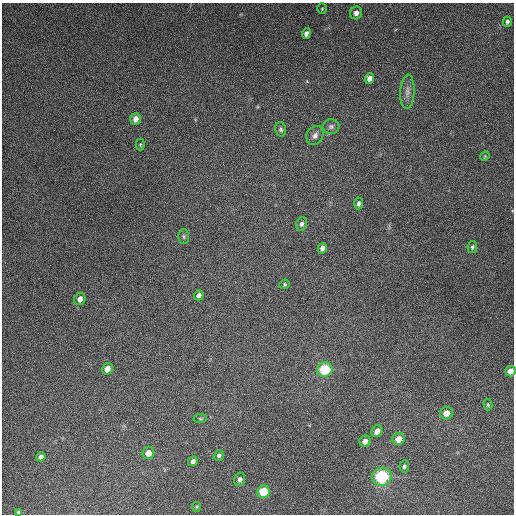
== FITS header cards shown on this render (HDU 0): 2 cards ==
NAXIS1  =                  512
NAXIS2  =                  512

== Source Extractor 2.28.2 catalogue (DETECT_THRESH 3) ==
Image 512 x 512 px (HDU 0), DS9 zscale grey, 1 PNG px = 1 image px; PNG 516 x 516 px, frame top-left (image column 1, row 512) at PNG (2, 3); each listed source drawn as its Kron ellipse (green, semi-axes under 4 px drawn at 4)
Background 4860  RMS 310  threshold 921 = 3 sigma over >= 5 px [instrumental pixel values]
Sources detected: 39; all 39 listed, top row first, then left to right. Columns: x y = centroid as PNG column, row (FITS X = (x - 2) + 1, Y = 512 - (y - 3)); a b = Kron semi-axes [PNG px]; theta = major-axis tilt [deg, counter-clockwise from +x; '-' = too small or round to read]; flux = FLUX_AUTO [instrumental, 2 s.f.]
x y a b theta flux
322 9 5 4 - 2.4e+04
356 13 6 6 - 1.0e+05
507 22 5 4 - 3.9e+04
306 33 5 4 - 7.6e+04
369 78 5 4 - 1.2e+05
407 92 17 7 86 1.2e+05
135 119 6 5 - 1.5e+05
331 127 8 7 - 6.9e+04
281 129 7 5 -76 4.3e+04
315 136 10 8 62 9.3e+04
140 145 6 4 -90 2.8e+04
485 156 5 3 - 1.9e+04
359 203 6 4 87 5.5e+04
301 224 7 5 67 5.5e+04
184 236 7 5 -89 4.2e+04
472 247 6 5 - 3.3e+04
322 248 5 4 - 7.7e+04
285 284 5 5 - 3.2e+04
199 295 5 4 - 8.3e+04
80 299 6 5 - 1.0e+05
107 369 6 5 - 1.4e+05
325 370 8 7 - 1.0e+06
510 371 5 5 - 1.5e+05
488 405 6 4 -76 2.9e+04
446 413 6 6 - 1.9e+05
200 418 7 3 8 2.2e+04
377 431 6 5 - 1.3e+05
399 439 6 6 - 2.3e+05
365 441 6 5 - 1.2e+05
148 453 6 5 - 1.7e+05
219 455 5 4 - 4.6e+04
41 457 5 4 - 7.2e+04
193 461 5 4 - 6.8e+04
404 466 6 5 - 4.5e+04
382 477 10 9 - 1.6e+06
240 479 7 5 79 6.2e+04
263 492 6 6 - 6.5e+05
196 507 5 4 - 2.4e+04
19 512 4 3 - 3.8e+04
At the frame edge (FLAGS 8, measured only in part): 2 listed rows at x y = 510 371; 19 512